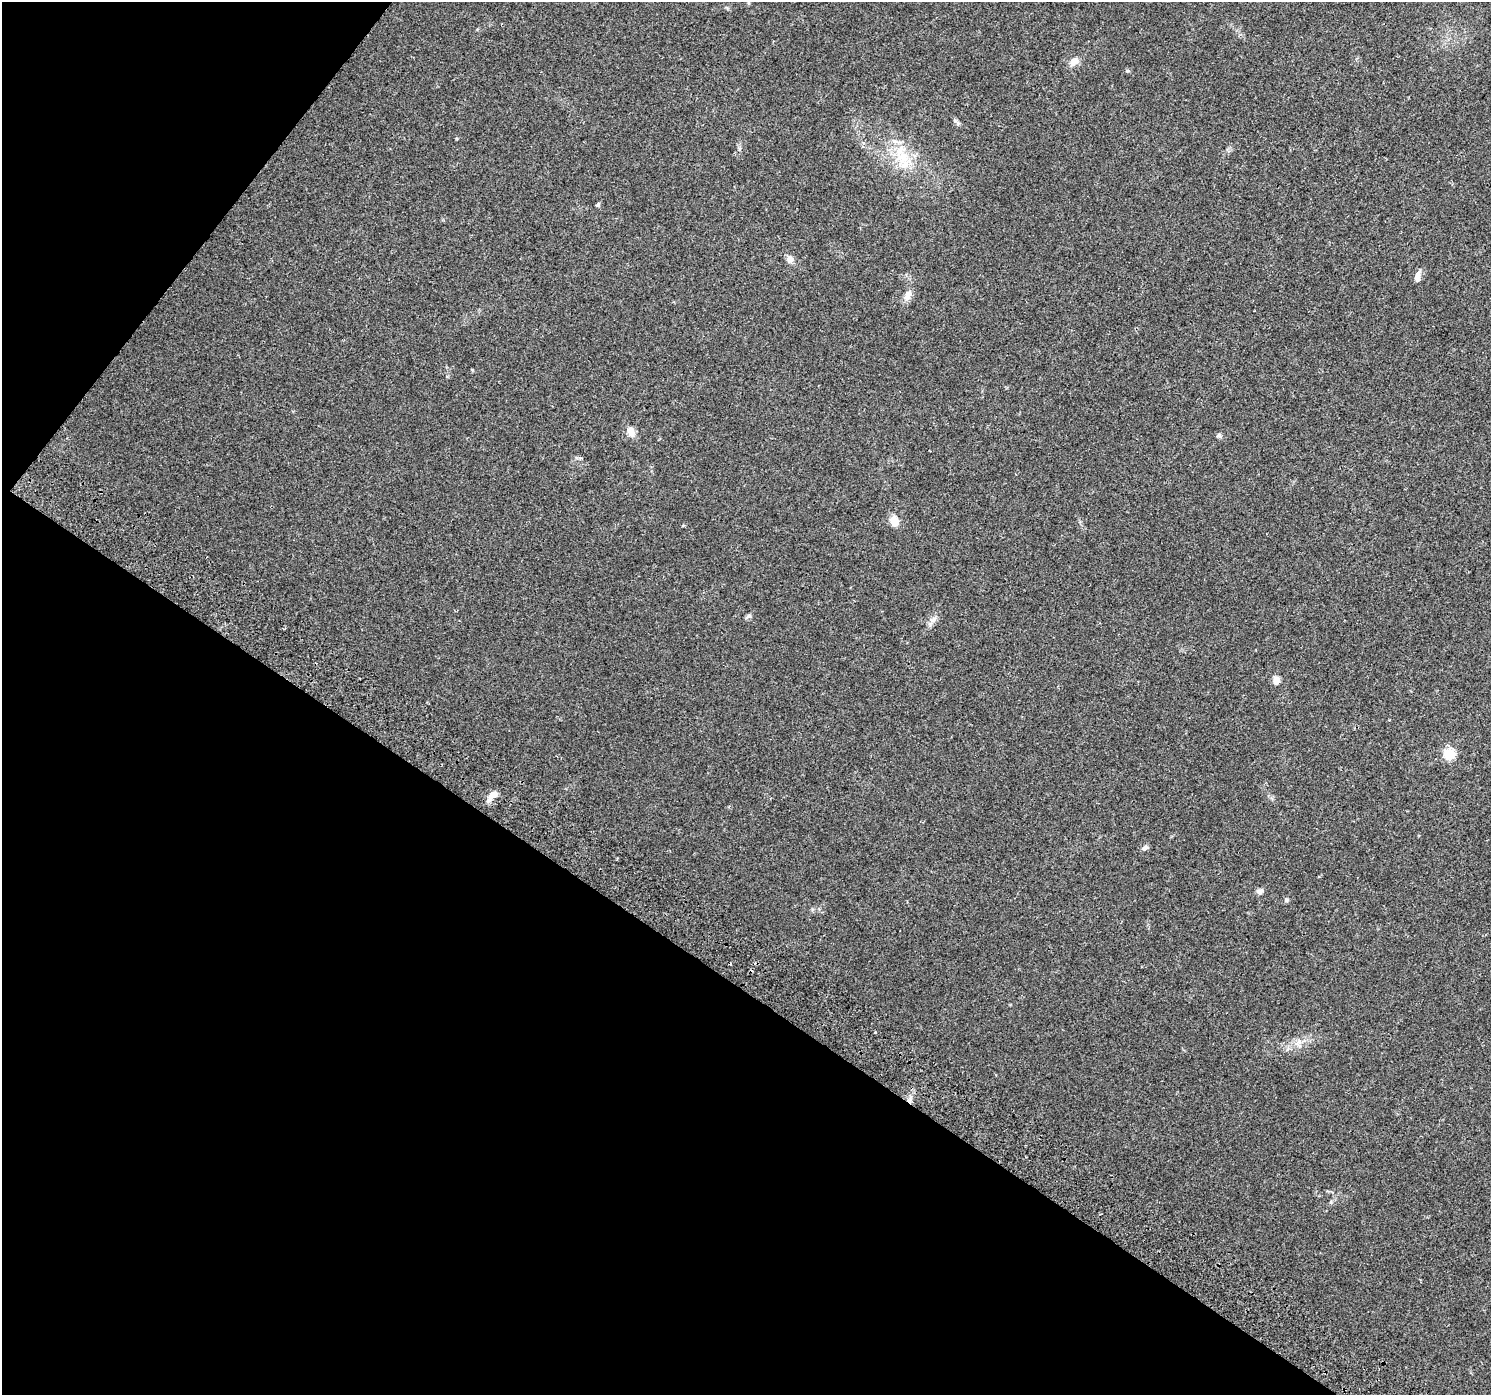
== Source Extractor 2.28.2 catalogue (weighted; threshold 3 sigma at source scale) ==
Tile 9 of 4 x 4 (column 1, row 3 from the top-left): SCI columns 44-1532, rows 1690-3082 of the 6035 x 6098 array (HDU 1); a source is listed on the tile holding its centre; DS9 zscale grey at full resolution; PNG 1493 x 1397 px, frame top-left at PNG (2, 2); no overlay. Shown black and unused: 34% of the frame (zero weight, under 2 of 3 exposures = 3% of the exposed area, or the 3 px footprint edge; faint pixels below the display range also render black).
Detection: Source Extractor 2.28.2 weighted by HDU 2 'WHT'; one run over the whole footprint, this tile lists its part. Background 0.0438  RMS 0.0054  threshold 0.0244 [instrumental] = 3 sigma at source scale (4.5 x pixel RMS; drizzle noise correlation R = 1.50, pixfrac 1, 0.0396/0.0396 arcsec/px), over >= 5 px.
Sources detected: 23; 2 cosmic-ray / hot-pixel residue — not listed; the other 21 listed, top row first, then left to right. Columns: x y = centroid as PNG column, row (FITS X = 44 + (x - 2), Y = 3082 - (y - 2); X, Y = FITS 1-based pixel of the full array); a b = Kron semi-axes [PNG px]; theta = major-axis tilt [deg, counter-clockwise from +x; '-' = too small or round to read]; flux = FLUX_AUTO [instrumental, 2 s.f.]
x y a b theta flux
1074 62 12 9 41 3.6
1127 71 6 4 10 0.74
902 157 23 18 87 16
598 205 6 4 53 0.72
790 259 10 8 -75 2.7
1418 276 15 6 76 2.9
908 295 14 8 70 3.8
631 432 13 8 -77 4.1
1219 436 6 6 - 1.1
581 458 6 3 0 0.78
894 521 10 8 -67 6.2
749 616 8 5 35 1.2
933 620 11 6 37 2.3
1276 681 8 6 73 4.5
1449 754 6 5 - 41
493 795 15 8 46 4.1
1145 848 8 6 22 1.6
1259 891 9 6 24 1.7
1286 900 6 6 - 1
875 1032 3 3 - 1.2
1298 1043 10 5 67 1.9
Unlisted compact peaks at least as high as the median listed source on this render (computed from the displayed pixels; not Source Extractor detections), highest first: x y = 739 149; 472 370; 955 121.